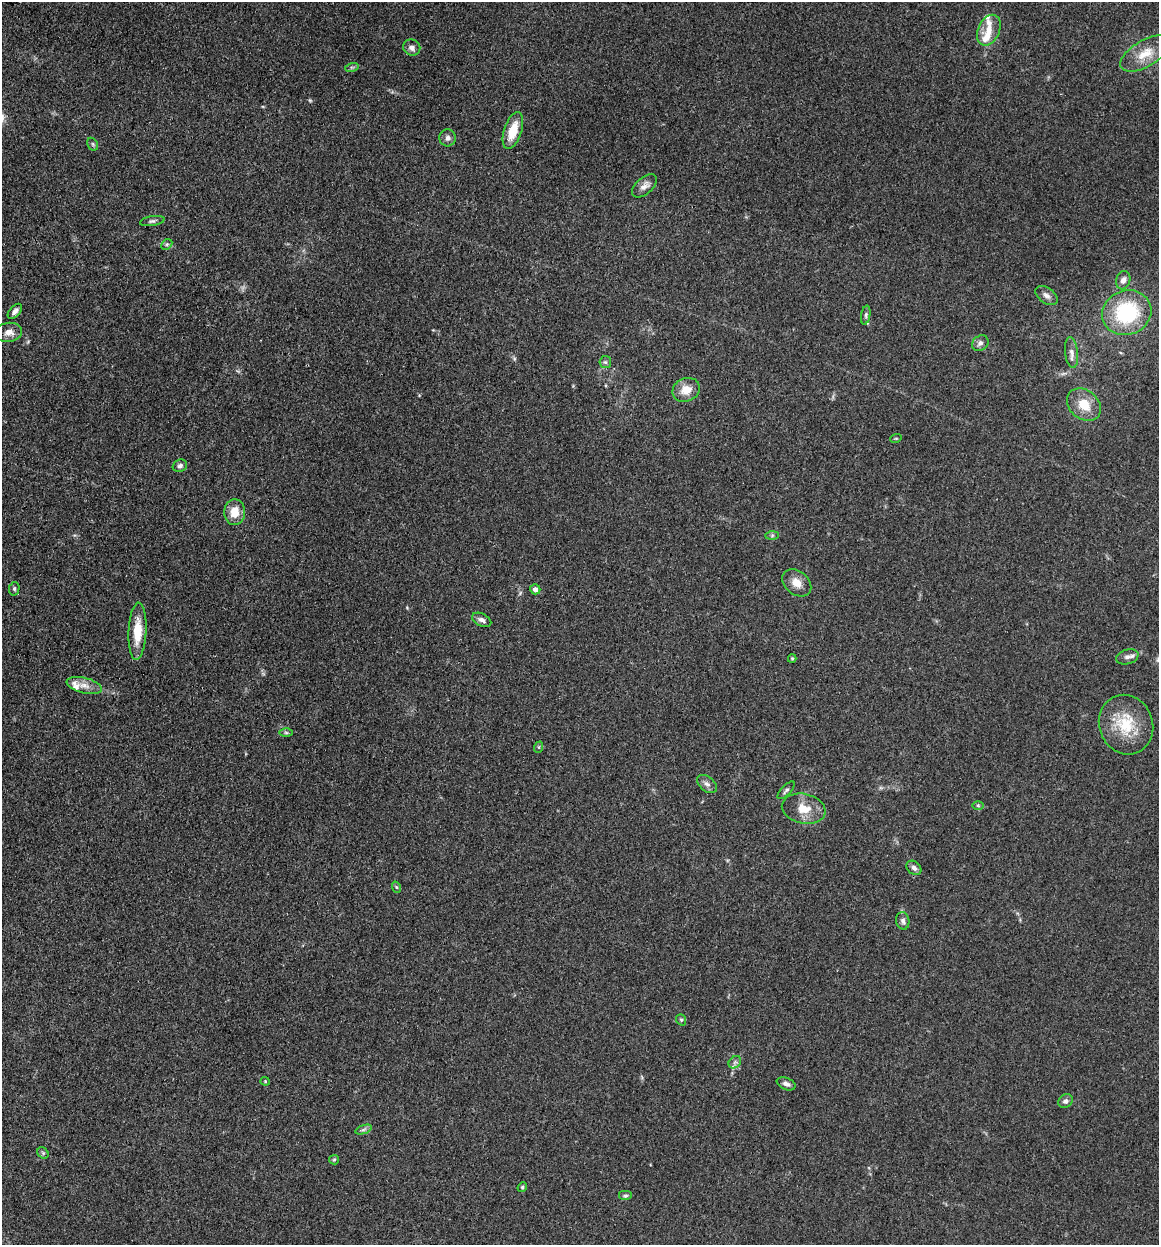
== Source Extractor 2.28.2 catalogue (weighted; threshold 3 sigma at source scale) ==
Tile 11 of 4 x 4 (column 3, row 3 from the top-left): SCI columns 2652-3808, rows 2038-3280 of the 6832 x 5775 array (HDU 1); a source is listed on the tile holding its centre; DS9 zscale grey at full resolution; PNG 1161 x 1247 px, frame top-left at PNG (2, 2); each listed source drawn as its Kron ellipse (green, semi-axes under 4 px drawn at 4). Shown black and unused: <1% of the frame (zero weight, under 3 of 4 exposures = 2% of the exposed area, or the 3 px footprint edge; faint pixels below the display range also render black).
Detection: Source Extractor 2.28.2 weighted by HDU 2 'WHT'; one run over the whole footprint, this tile lists its part. Background 0.167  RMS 0.0077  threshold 0.0347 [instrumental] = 3 sigma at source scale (4.5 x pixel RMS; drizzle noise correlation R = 1.50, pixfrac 1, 0.05/0.05 arcsec/px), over >= 5 px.
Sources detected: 57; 4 inside a brighter listed object's ellipse — not listed separately; the other 53 listed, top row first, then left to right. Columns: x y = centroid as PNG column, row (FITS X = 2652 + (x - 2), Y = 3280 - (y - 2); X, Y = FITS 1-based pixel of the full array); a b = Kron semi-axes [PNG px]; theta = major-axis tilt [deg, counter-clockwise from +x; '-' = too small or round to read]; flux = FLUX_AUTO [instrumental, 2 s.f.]
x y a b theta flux
989 30 16 11 65 9.4
412 47 8 8 - 3.4
1145 53 28 13 31 15
352 67 7 4 18 1.3
513 131 19 8 72 16
448 138 8 8 - 3.3
93 144 7 5 -60 1.2
644 186 15 8 41 4.9
152 221 12 5 8 2
167 244 6 4 44 1.4
1123 280 9 7 73 4.2
1047 296 12 7 -36 3.7
15 311 9 5 48 2.9
1127 313 25 22 21 63
866 315 9 4 80 1.8
9 332 13 9 7 5.5
980 343 9 7 40 3.1
1072 353 15 6 -83 4.1
605 362 6 5 - 1.5
686 390 14 11 24 10
1084 405 18 14 -40 15
896 438 6 3 18 0.75
180 466 7 6 - 2.5
235 512 13 10 87 12
772 535 7 4 1 1.3
797 583 16 12 -39 8.3
14 589 7 5 78 1.5
535 589 5 5 - 3.2
482 620 10 6 -27 3
137 631 29 9 87 19
1127 657 11 7 17 3.3
792 658 4 4 - 0.87
84 686 18 7 -14 6.9
1126 725 30 27 -69 31
286 733 6 4 -1 1.2
539 747 6 4 72 0.96
707 784 11 7 -39 3.3
786 790 11 4 46 2
978 805 5 4 - 0.98
804 809 22 15 -11 14
914 868 8 6 -41 2.9
396 887 6 3 -71 0.91
903 921 9 6 -80 2.5
681 1020 6 4 -68 1.3
735 1062 7 5 44 2.1
265 1081 4 4 - 0.81
786 1084 10 6 -23 3.2
1066 1101 8 6 30 2.5
363 1130 9 4 19 1.6
43 1153 6 5 - 1.3
334 1160 5 4 - 0.96
522 1187 5 4 - 1
625 1196 7 5 0 1.5